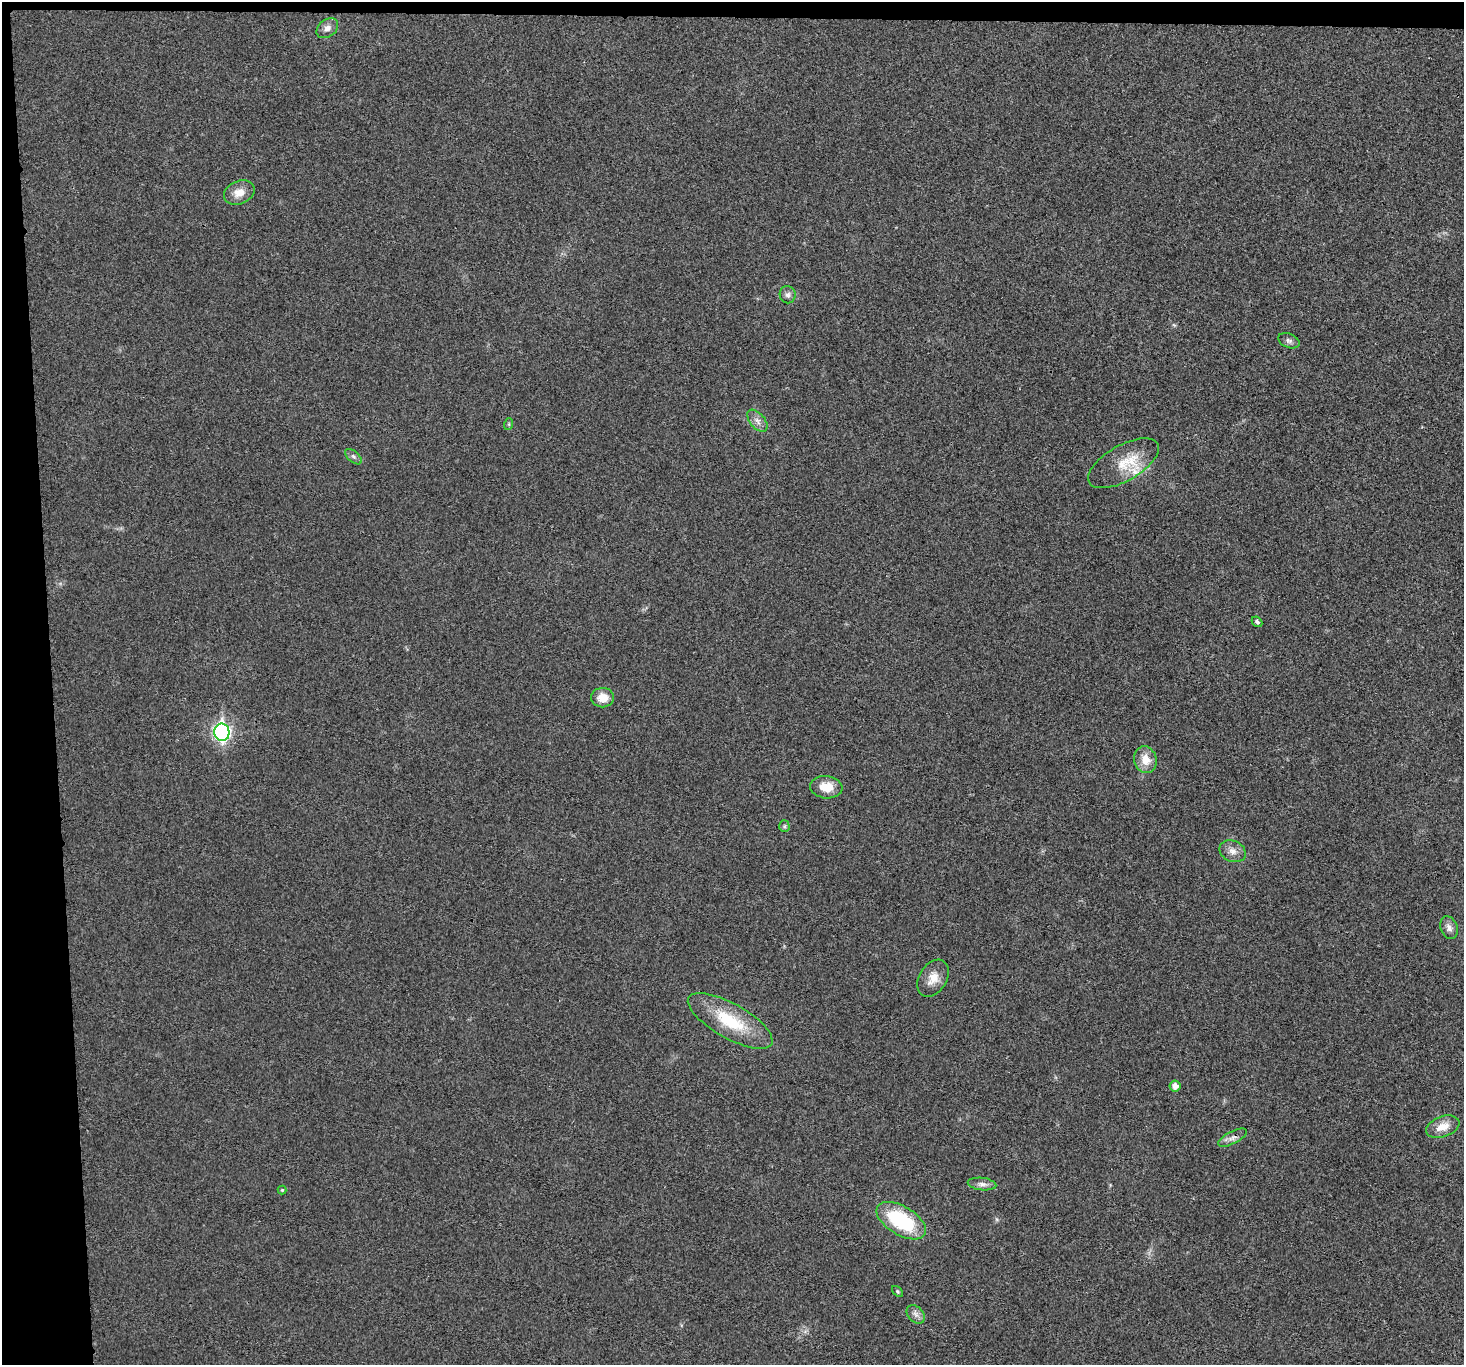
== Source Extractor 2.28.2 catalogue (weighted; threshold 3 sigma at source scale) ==
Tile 1 of 3 x 3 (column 1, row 1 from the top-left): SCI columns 2-1463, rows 2858-4220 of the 4390 x 4370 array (HDU 1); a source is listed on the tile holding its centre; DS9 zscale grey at full resolution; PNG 1466 x 1367 px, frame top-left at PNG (2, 2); each listed source drawn as its Kron ellipse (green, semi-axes under 4 px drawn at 4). Shown black and unused: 5% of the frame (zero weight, under 3 of 4 exposures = <1% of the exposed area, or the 3 px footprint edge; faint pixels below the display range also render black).
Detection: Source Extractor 2.28.2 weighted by HDU 2 'WHT'; one run over the whole footprint, this tile lists its part. Background 0.0201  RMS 0.0059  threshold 0.0266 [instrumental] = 3 sigma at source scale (4.5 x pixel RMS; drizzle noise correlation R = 1.50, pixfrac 1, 0.05/0.05 arcsec/px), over >= 5 px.
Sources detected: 27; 1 inside a brighter listed object's ellipse — not listed separately; the other 26 listed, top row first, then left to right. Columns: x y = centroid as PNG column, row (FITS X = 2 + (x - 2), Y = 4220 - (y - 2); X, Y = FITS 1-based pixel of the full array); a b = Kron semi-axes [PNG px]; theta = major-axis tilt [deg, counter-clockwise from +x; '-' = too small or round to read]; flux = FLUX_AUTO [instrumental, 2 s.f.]
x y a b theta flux
327 28 12 8 38 3.7
239 193 16 11 23 6.8
788 295 8 8 - 2.3
1289 341 11 7 -22 2
757 421 13 7 -50 3.5
509 424 6 4 72 0.7
353 457 10 5 -41 1.6
1123 463 39 18 30 18
1257 622 6 4 -44 1.1
603 698 11 9 0 7.9
222 732 9 7 -87 170
1145 760 14 11 -75 8.3
826 787 16 11 -6 9.7
784 826 6 5 - 0.94
1233 851 14 10 -23 4.5
1449 928 12 8 -69 3.3
933 978 20 13 59 7.8
730 1021 47 17 -29 30
1175 1086 5 5 - 4.3
1443 1127 17 10 20 8.1
1233 1138 16 6 27 3.1
982 1184 14 6 -7 2.9
282 1190 4 4 - 0.71
901 1221 27 14 -31 46
897 1291 7 4 -46 0.77
916 1314 10 7 -45 2.9